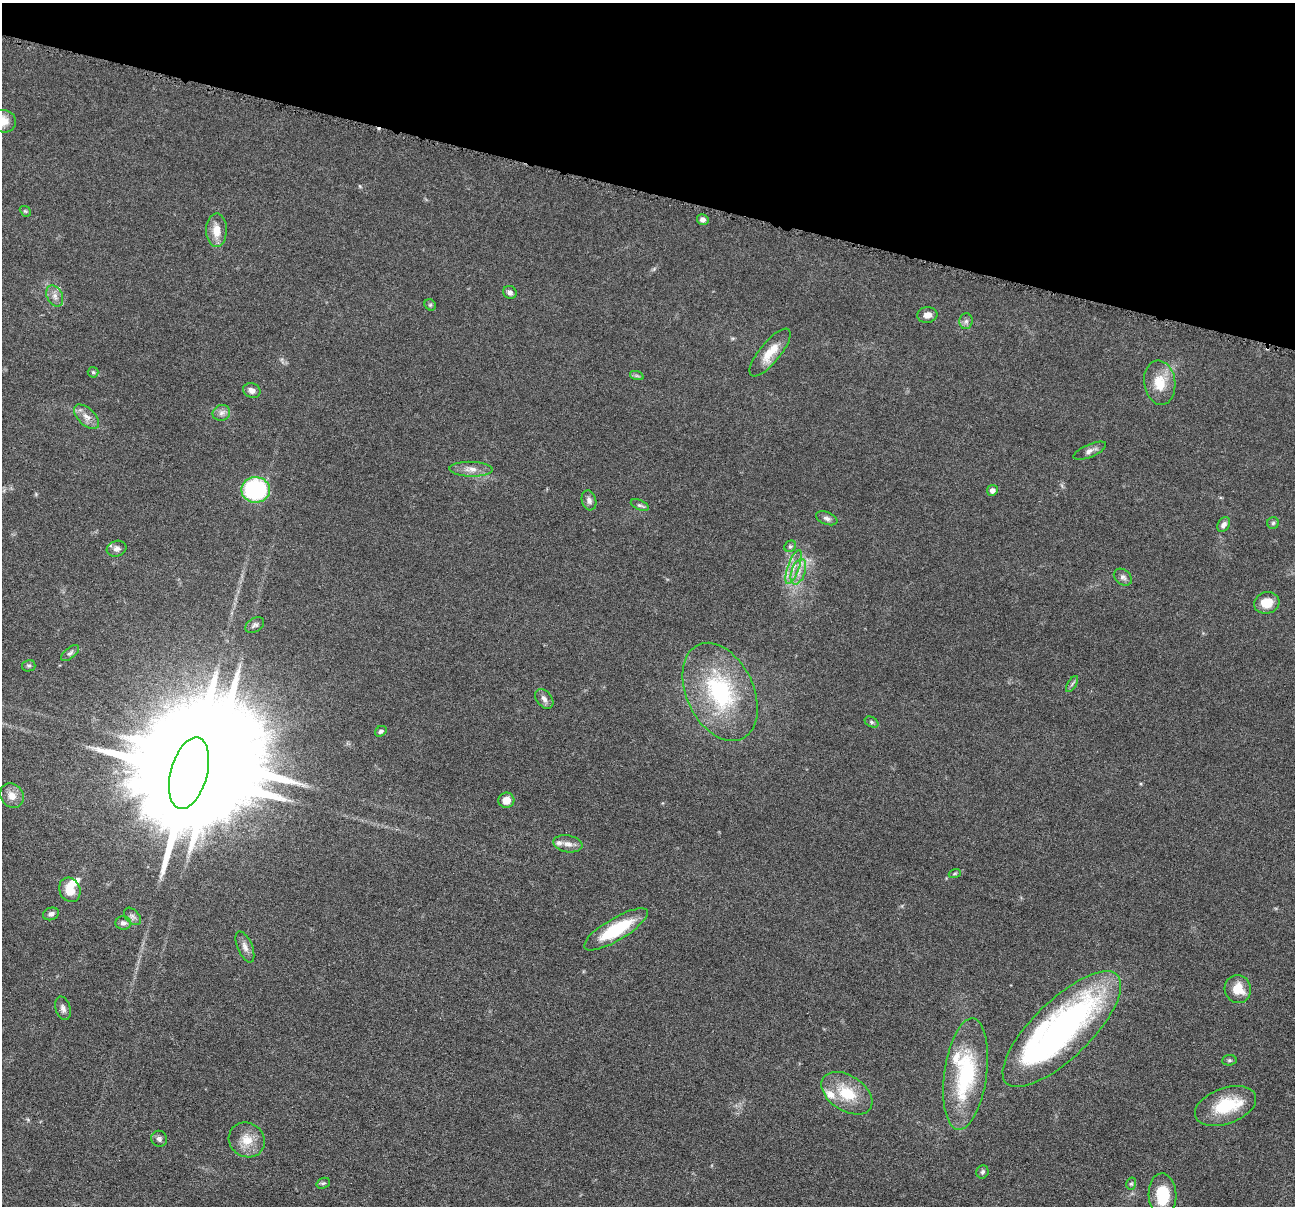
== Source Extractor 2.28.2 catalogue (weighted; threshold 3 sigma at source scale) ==
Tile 2 of 4 x 4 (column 2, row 1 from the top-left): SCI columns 1299-2591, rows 3867-5070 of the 5183 x 5199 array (HDU 1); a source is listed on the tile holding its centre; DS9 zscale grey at full resolution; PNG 1297 x 1208 px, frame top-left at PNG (2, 3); each listed source drawn as its Kron ellipse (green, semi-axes under 4 px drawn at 4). Shown black and unused: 16% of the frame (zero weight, under 4 of 8 exposures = <1% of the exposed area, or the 3 px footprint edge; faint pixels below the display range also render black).
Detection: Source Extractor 2.28.2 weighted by HDU 2 'WHT'; one run over the whole footprint, this tile lists its part. Background 0.0372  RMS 0.0038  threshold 0.0156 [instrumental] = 3 sigma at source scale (4.09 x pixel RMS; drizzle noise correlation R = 1.36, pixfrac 0.8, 0.05/0.05 arcsec/px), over >= 5 px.
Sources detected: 70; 2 inside a brighter object's white glare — neither listed nor drawn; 5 inside a brighter listed object's ellipse — not listed separately; the other 63 listed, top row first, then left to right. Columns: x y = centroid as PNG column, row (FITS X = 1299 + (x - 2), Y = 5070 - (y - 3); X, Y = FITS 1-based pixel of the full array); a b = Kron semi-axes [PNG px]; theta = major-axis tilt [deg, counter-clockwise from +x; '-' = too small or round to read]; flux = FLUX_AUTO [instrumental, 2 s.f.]
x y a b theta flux
3 121 13 11 -9 4.4
25 211 6 4 -43 0.51
703 219 6 5 - 1.4
216 230 17 10 89 4.8
510 292 7 6 - 1.2
55 296 11 7 -63 2.1
430 305 6 5 - 0.54
927 315 10 8 8 2.3
966 321 8 6 88 1.1
770 353 29 10 51 6.6
93 372 5 5 - 0.58
637 376 7 4 -18 0.66
1160 383 22 15 -82 7.9
252 390 9 7 -24 1.9
221 413 9 7 22 1.6
86 417 15 8 -43 2.7
1090 451 17 6 23 1.8
471 469 21 7 -2 3.2
256 490 14 13 - 44
992 490 5 5 - 2
589 500 10 7 -74 1.5
640 505 9 5 -23 0.82
827 518 11 6 -21 1.2
1273 523 6 6 - 0.64
1224 525 8 5 56 1.4
790 546 6 5 - 0.63
117 549 10 8 17 1.7
793 567 18 5 70 3.3
798 572 13 7 71 2.9
1123 577 10 7 -38 1.3
1267 603 13 10 16 5.6
255 625 10 6 32 1.1
70 653 11 5 40 0.95
29 666 7 6 - 0.69
1072 684 9 3 58 0.73
720 692 52 33 -65 41
544 699 11 7 -50 1.6
871 722 7 5 -28 0.68
381 731 6 5 - 0.86
189 773 37 18 75 16000
12 796 13 11 -53 3.5
506 800 8 7 - 3.6
568 844 15 8 -10 2.5
955 873 6 4 19 0.48
70 890 12 10 -64 4.9
51 914 8 6 19 1.4
132 916 10 6 -45 1.2
123 923 7 6 - 1.2
616 929 36 11 31 18
245 947 16 7 -67 2.1
1238 989 14 13 - 5.9
63 1008 12 7 -74 1.5
1062 1029 77 29 44 120
1229 1060 7 5 6 0.64
966 1074 56 21 82 35
847 1093 28 17 -33 12
1225 1106 32 18 20 15
159 1139 8 8 - 1.2
247 1140 18 17 - 6.1
982 1172 7 6 - 0.83
323 1183 7 5 20 0.65
1131 1184 6 5 - 0.61
1163 1195 22 14 -88 12
Isophote crosses this tile's border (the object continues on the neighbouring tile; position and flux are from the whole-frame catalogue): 1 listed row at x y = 3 121